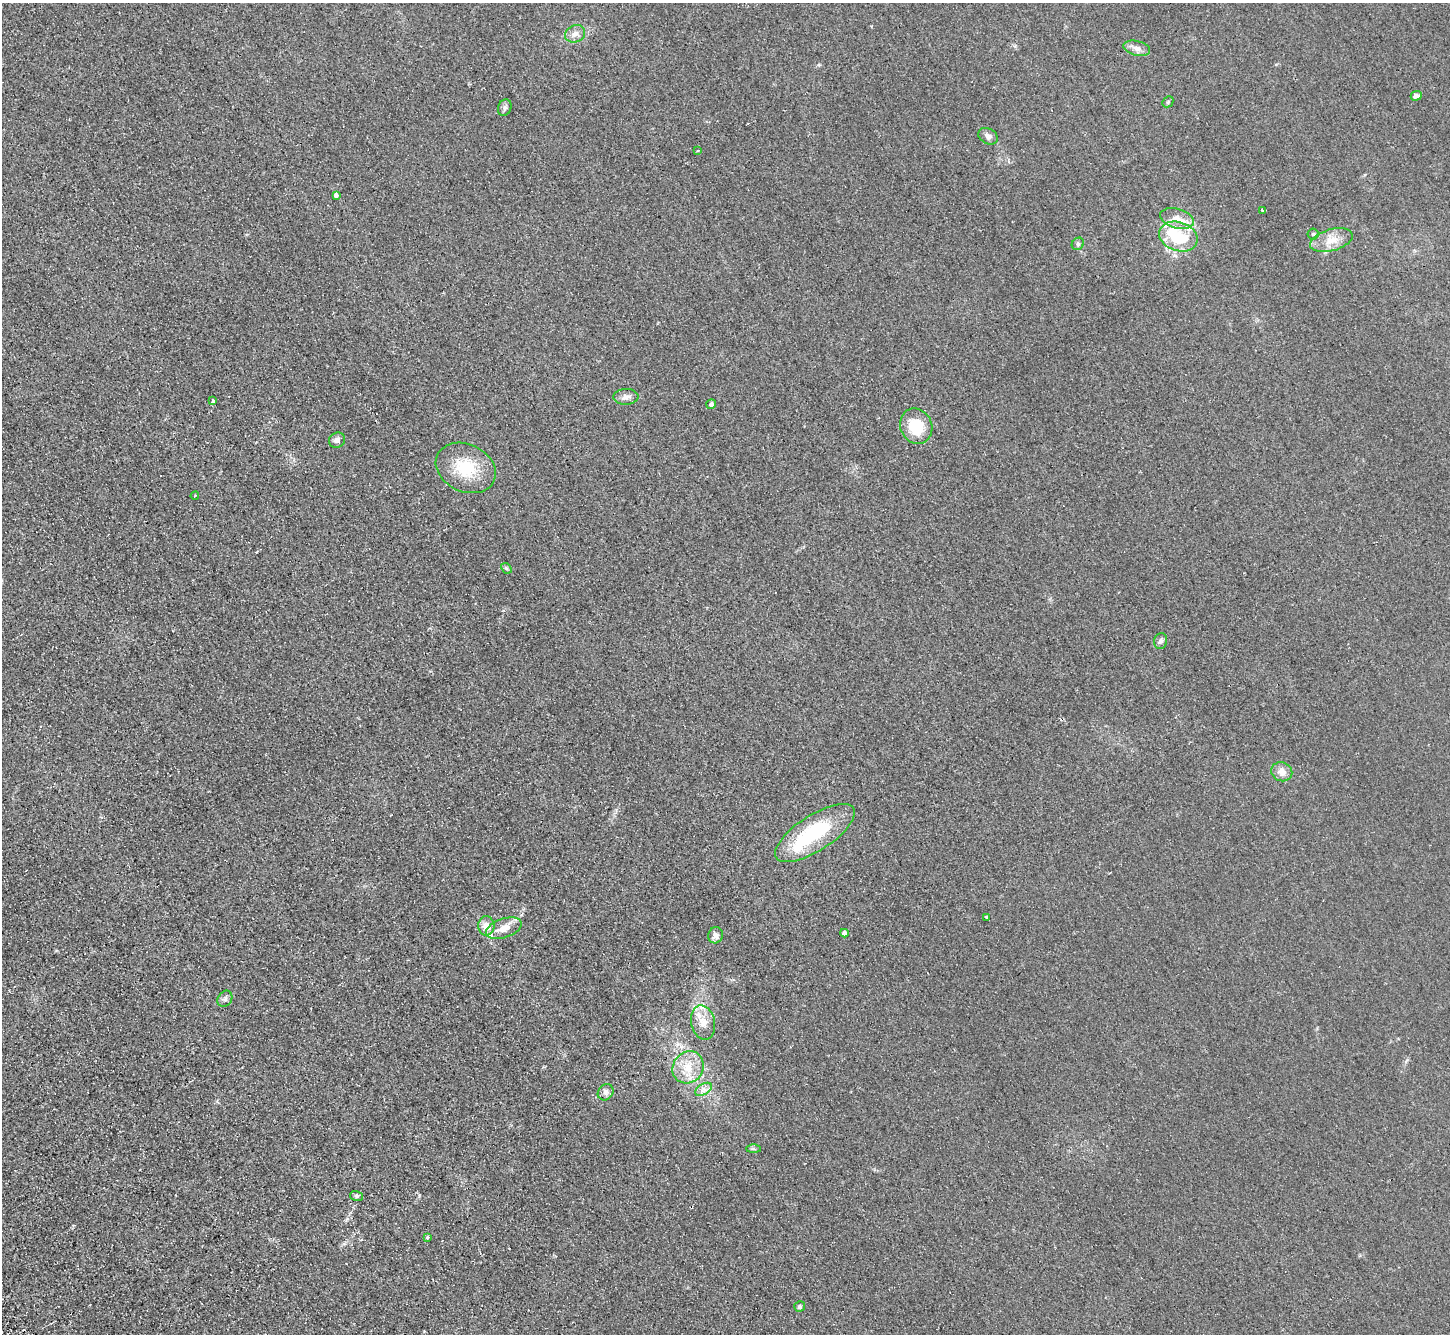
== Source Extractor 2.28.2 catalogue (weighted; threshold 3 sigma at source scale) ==
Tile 7 of 4 x 4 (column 3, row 2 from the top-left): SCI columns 2949-4396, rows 2993-4324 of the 5895 x 5848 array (HDU 1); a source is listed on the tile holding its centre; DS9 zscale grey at full resolution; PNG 1452 x 1336 px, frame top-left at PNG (2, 3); each listed source drawn as its Kron ellipse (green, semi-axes under 4 px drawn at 4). Shown black and unused: <1% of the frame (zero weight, under 2 of 3 exposures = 3% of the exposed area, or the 3 px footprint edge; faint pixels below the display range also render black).
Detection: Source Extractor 2.28.2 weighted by HDU 2 'WHT'; one run over the whole footprint, this tile lists its part. Background 0.0411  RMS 0.011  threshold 0.0502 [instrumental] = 3 sigma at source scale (4.5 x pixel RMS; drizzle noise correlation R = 1.50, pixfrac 1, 0.05/0.05 arcsec/px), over >= 5 px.
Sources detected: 45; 1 inside a brighter object's white glare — neither listed nor drawn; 5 inside a brighter listed object's ellipse — not listed separately; the other 39 listed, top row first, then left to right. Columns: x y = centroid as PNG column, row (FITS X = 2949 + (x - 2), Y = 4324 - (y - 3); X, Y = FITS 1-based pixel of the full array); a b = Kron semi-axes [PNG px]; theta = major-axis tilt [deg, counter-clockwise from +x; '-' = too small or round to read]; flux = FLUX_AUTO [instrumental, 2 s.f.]
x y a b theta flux
575 34 10 8 25 6.2
1137 48 13 7 -14 6.6
1416 96 5 4 - 6.1
1168 102 6 5 - 1.6
505 108 8 6 68 3.2
988 136 10 7 -28 5
698 151 3 2 - 1.2
336 195 4 4 - 4.1
1263 210 3 3 - 8.8
1177 218 17 9 -15 13
1313 234 5 5 - 1.7
1178 237 20 14 -19 41
1331 240 22 11 16 16
1078 244 7 5 46 2.2
626 397 12 8 2 5.4
213 400 3 3 - 3.4
711 404 5 4 - 3
916 426 18 15 -64 35
337 440 8 7 - 4.3
466 468 31 23 -25 44
195 496 4 3 - 1
506 568 6 4 -43 1.6
1161 641 8 6 77 2.9
1282 772 10 9 - 8.2
815 833 46 18 33 83
986 917 4 3 - 4.1
486 926 10 8 89 10
504 928 19 9 19 13
844 933 4 4 - 4.3
715 935 8 7 - 5.8
225 999 8 7 - 3.3
703 1022 17 12 -76 13
688 1067 17 15 50 21
704 1089 9 5 31 4.2
606 1092 8 7 - 3.7
754 1149 7 4 0 1.8
357 1196 6 5 - 2
427 1237 3 3 - 2.8
800 1307 5 5 - 2.1
Unlisted compact peaks at least as high as the median listed source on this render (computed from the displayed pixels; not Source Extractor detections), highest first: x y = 419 1196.